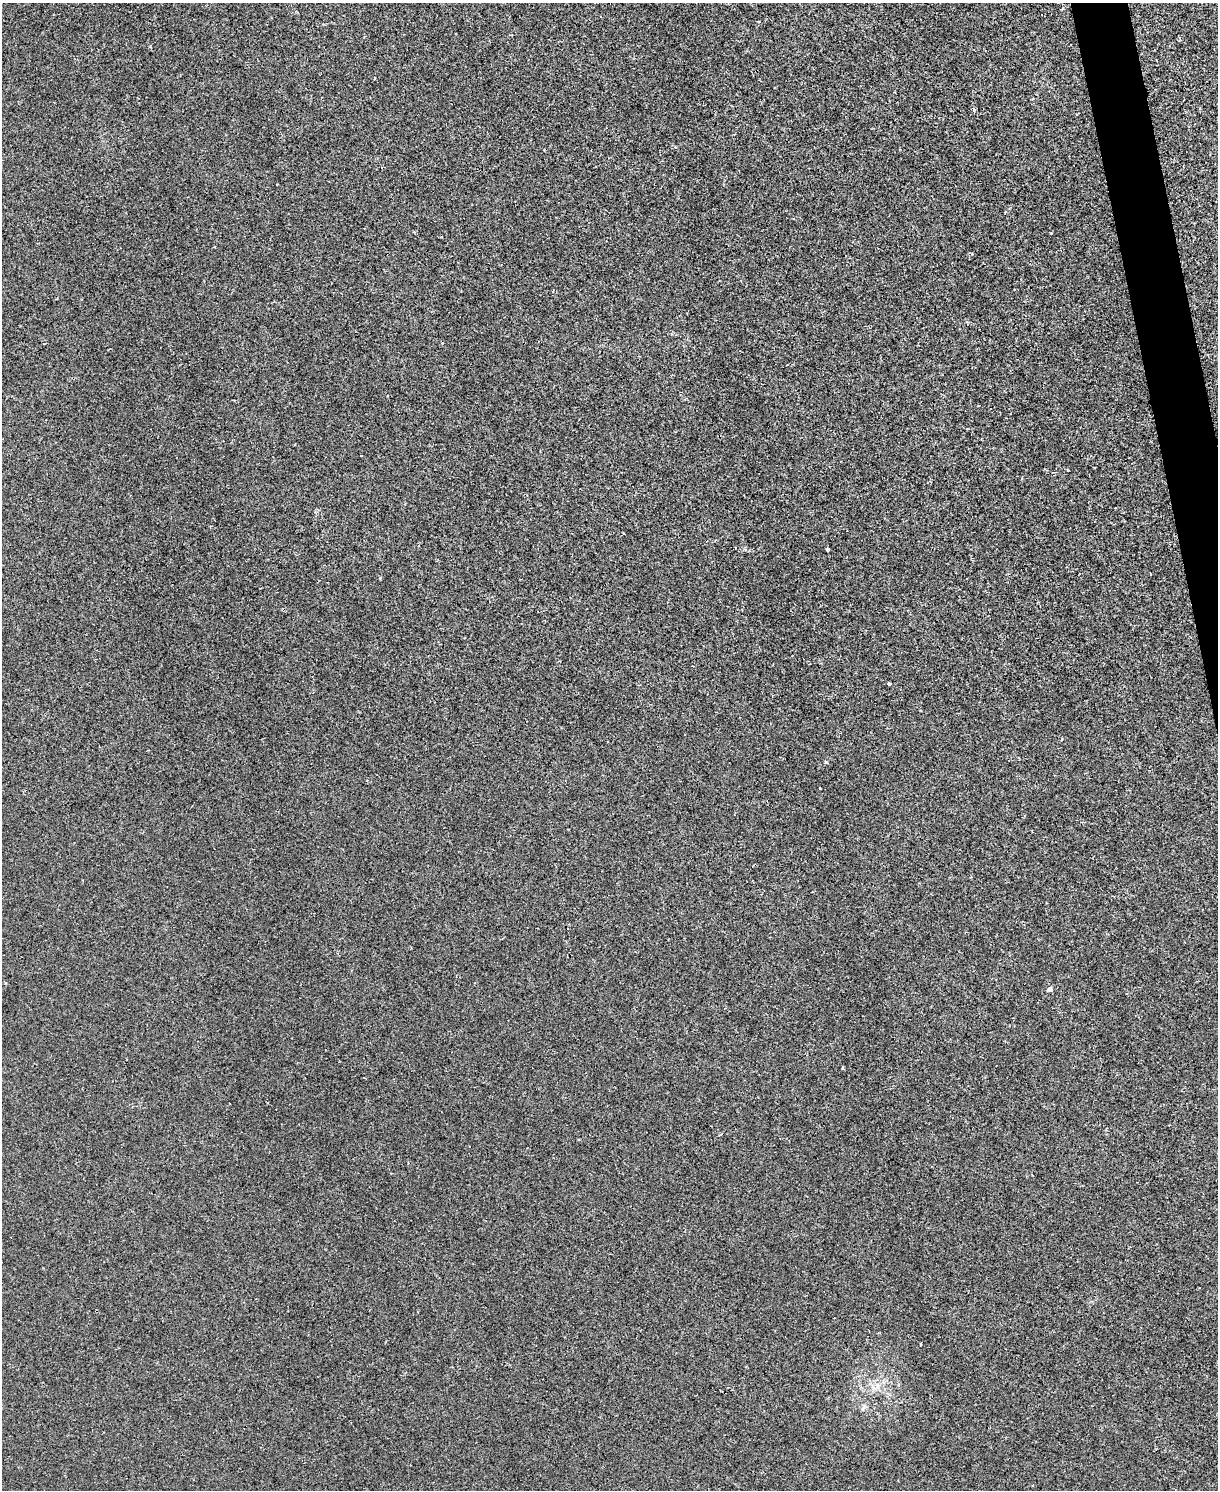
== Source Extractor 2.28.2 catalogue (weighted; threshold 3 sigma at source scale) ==
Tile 6 of 4 x 3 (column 2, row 2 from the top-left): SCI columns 1217-2432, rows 1622-3109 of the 4865 x 4846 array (HDU 1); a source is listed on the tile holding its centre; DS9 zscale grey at full resolution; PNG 1220 x 1492 px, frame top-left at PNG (2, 3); no overlay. Shown black and unused: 2% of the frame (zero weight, under 2 of 3 exposures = <1% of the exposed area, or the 3 px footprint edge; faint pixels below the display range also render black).
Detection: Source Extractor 2.28.2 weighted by HDU 2 'WHT'; one run over the whole footprint, this tile lists its part. Background 0.00171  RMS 0.0034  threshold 0.0153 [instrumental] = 3 sigma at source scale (4.5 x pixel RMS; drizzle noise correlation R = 1.50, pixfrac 1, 0.05/0.05 arcsec/px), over >= 5 px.
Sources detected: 7; all 7 listed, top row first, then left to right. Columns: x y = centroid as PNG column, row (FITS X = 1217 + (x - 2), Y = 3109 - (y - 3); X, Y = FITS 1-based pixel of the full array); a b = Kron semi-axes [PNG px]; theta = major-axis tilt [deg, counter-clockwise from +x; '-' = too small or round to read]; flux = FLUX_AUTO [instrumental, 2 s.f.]
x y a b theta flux
974 110 3 2 - 0.96
1068 470 3 2 - 0.34
827 549 4 3 - 1.2
889 684 4 3 - 1.1
1050 989 5 4 - 1.3
842 1067 4 2 - 0.33
578 1139 4 2 - 0.25